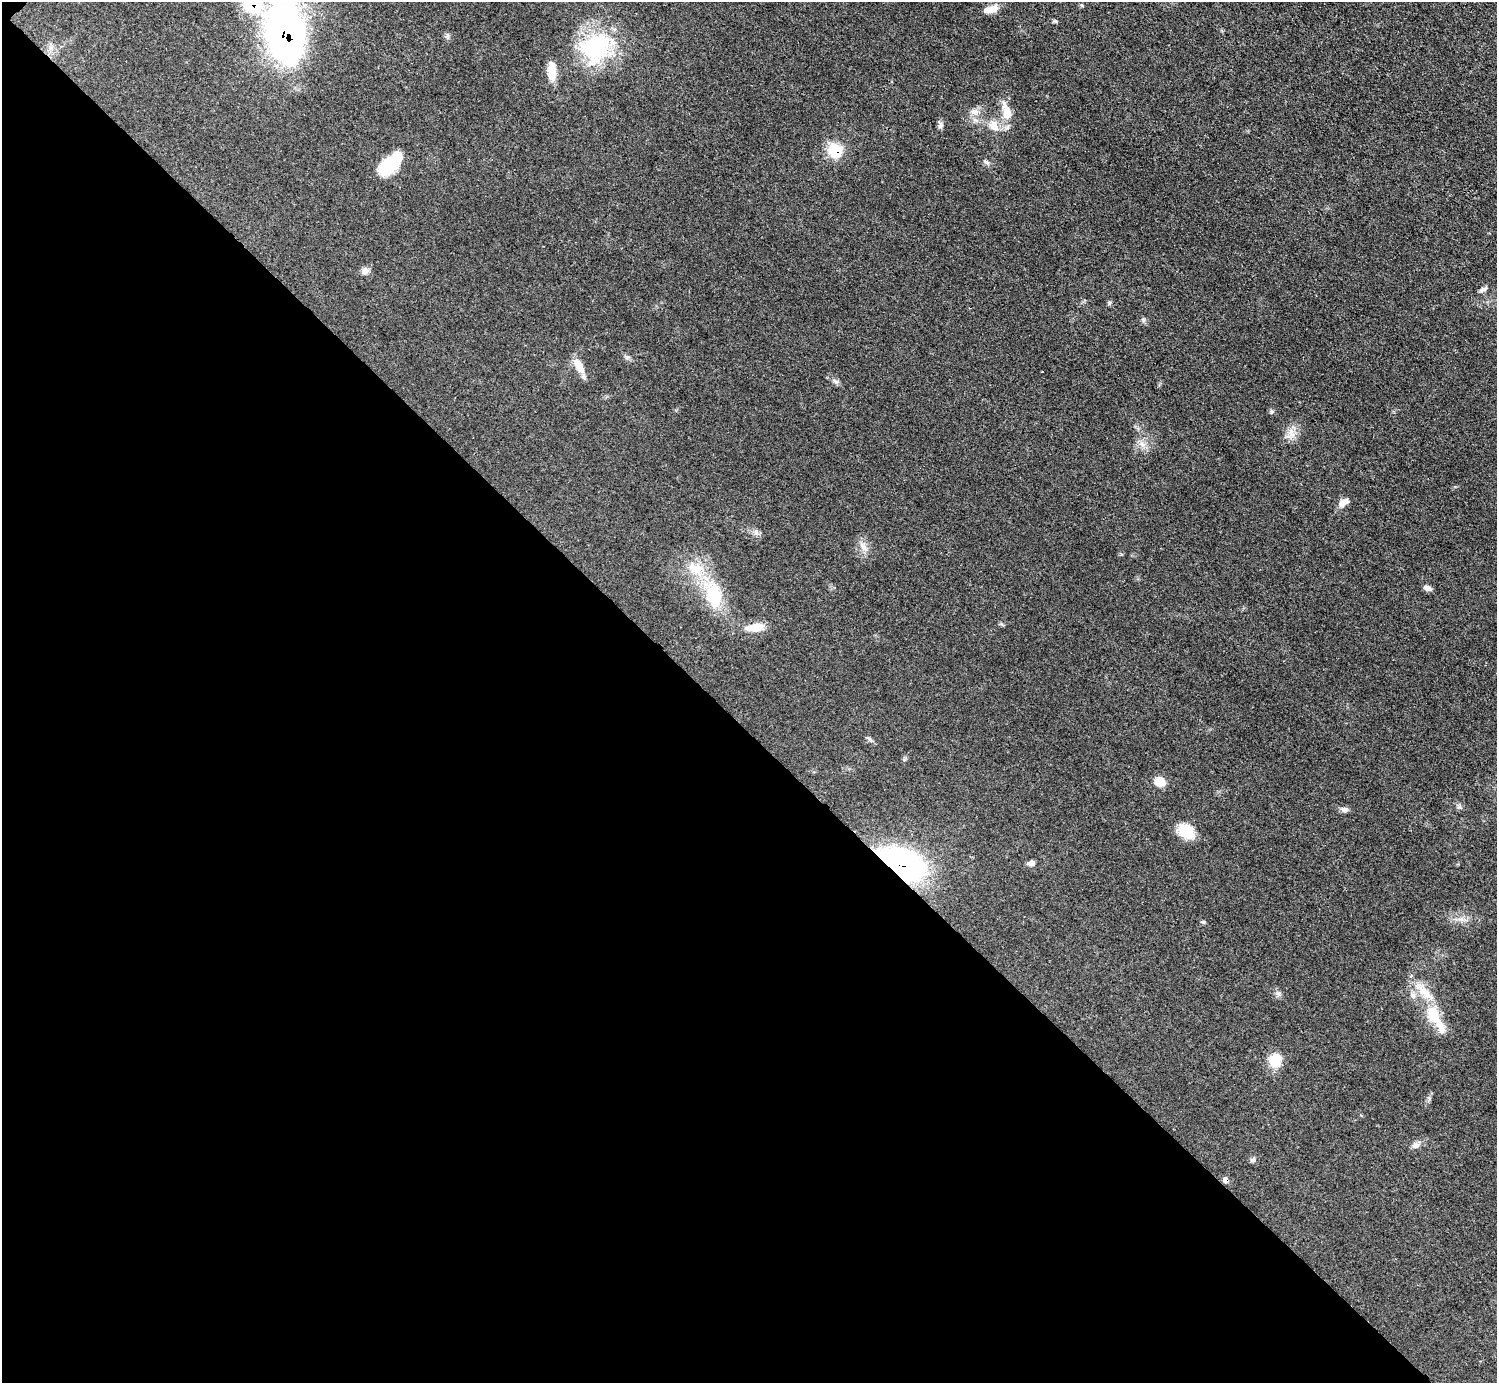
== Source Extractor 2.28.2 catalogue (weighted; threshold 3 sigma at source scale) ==
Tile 9 of 4 x 4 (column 1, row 3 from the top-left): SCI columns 3-1497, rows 1684-3064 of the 5984 x 5984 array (HDU 1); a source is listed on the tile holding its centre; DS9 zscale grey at full resolution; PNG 1499 x 1385 px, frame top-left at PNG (2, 2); no overlay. Shown black and unused: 47% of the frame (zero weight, under 3 of 4 exposures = <1% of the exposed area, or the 3 px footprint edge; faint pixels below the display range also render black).
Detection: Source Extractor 2.28.2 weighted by HDU 2 'WHT'; one run over the whole footprint, this tile lists its part. Background 0.0797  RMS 0.0063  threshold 0.0285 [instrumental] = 3 sigma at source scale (4.5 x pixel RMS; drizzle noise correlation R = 1.50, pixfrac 1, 0.05/0.05 arcsec/px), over >= 5 px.
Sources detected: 38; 1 inside a brighter object's white glare — not listed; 3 inside a brighter listed object's ellipse — not listed separately; the other 34 listed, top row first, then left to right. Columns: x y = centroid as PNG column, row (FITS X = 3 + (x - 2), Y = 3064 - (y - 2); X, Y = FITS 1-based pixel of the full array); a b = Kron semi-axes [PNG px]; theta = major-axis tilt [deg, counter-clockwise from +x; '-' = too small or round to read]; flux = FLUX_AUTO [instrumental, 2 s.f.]
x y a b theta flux
252 5 22 18 -30 30
991 9 16 7 17 6.9
286 36 39 24 -80 320
596 47 42 33 47 60
552 71 23 9 -88 9.6
975 112 10 6 -9 3
1006 112 22 11 -76 11
941 125 10 6 88 1.9
994 125 18 12 -52 7.6
835 151 14 12 -47 20
986 162 9 4 -27 1.5
389 164 28 17 37 23
365 271 9 8 - 2.9
1483 289 12 5 31 1.8
579 366 21 9 -60 8.1
836 381 9 4 -9 1.3
1142 444 9 6 -25 2.9
1344 502 14 8 31 4.4
863 546 15 7 -53 4.1
1427 588 9 6 -21 2.9
713 595 38 23 -76 31
755 627 22 9 6 9.4
1160 782 12 10 -23 7
1345 810 9 7 3 2
1186 831 20 15 -34 13
1031 863 9 6 0 2.5
902 864 33 19 -24 190
1203 922 7 4 -43 0.92
1413 995 9 7 70 2.6
1433 1015 25 17 -69 18
1275 1060 18 16 58 11
1415 1146 10 7 3 2.7
1253 1160 8 6 1 1.4
1225 1180 7 6 - 2.3
Overlapping masked pixels (flux is a lower limit): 5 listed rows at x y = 252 5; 286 36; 835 151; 902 864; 1225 1180
Isophote crosses this tile's border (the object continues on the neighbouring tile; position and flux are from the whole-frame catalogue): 1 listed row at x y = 252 5
Unlisted compact peaks at least as high as the median listed source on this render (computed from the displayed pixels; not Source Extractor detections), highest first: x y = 1109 303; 1143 320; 1272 412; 627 357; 1279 994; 1054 21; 1121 554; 1459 807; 869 739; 756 533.